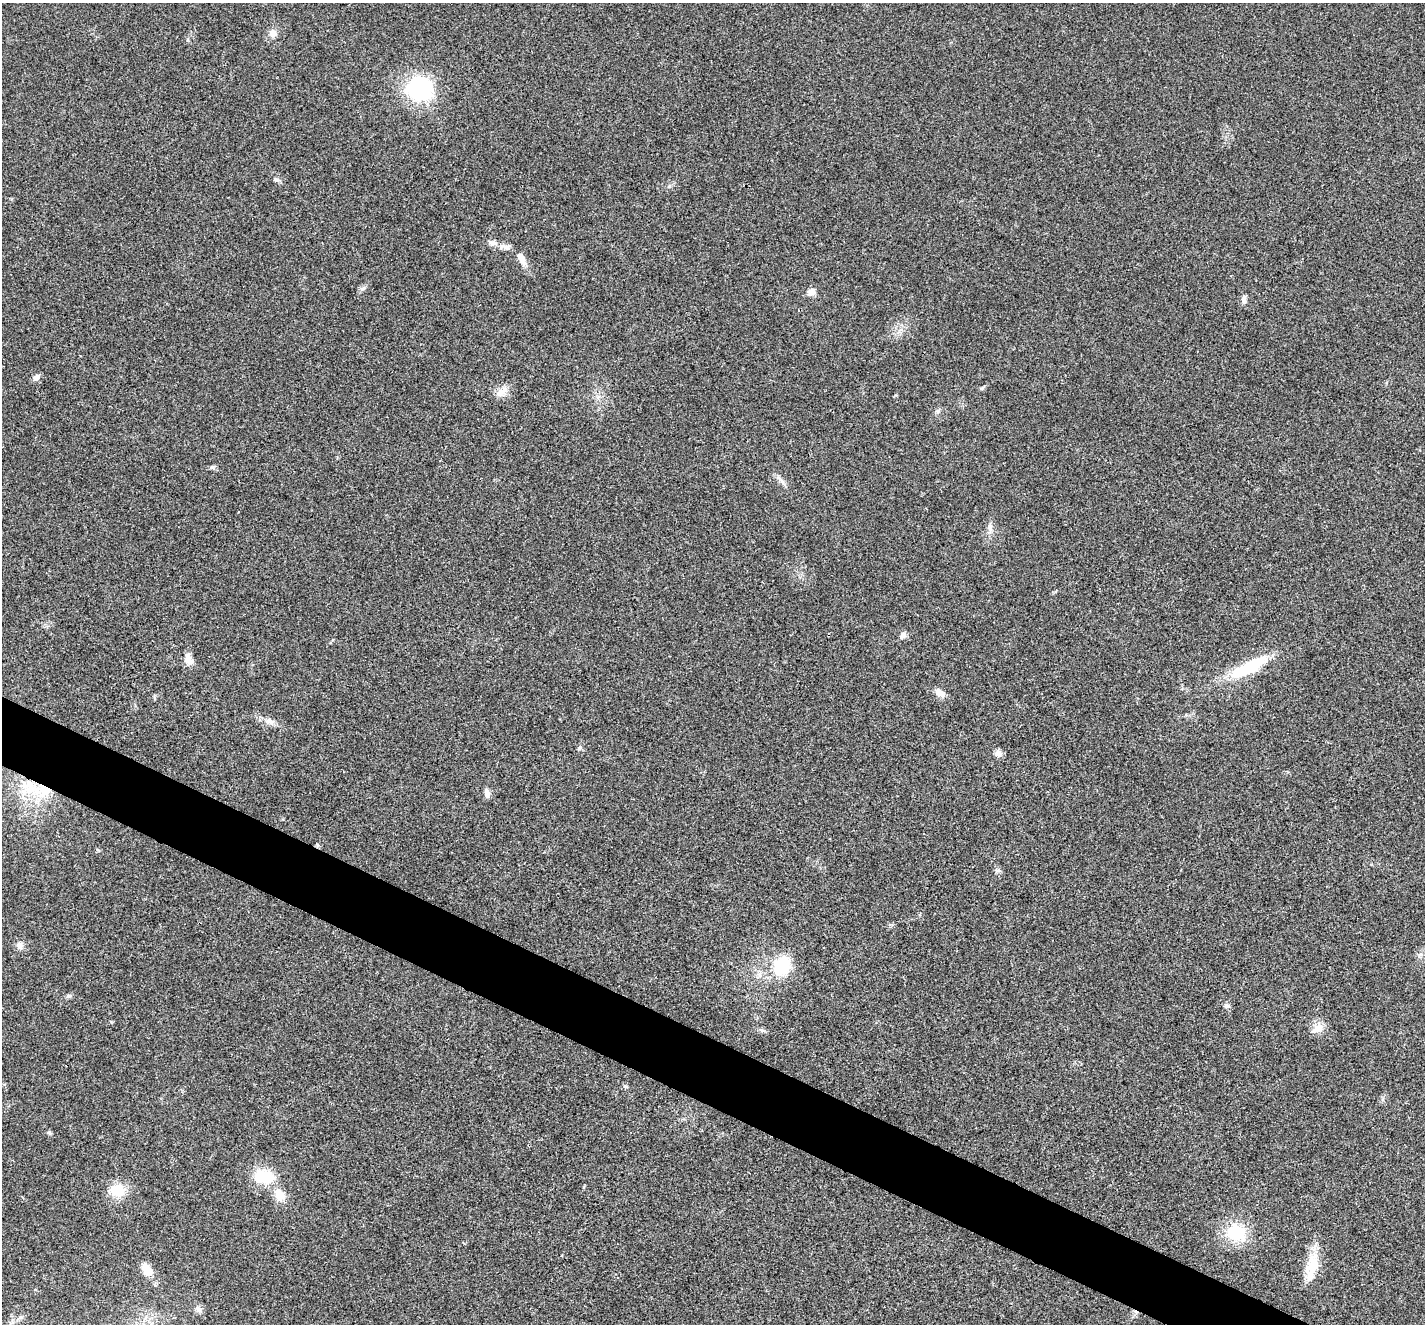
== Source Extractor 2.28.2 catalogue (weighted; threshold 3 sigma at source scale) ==
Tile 6 of 4 x 4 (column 2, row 2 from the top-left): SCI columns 1431-2853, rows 2925-4246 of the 5702 x 5713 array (HDU 1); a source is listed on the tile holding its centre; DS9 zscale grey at full resolution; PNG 1427 x 1326 px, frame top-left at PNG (2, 3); no overlay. Shown black and unused: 4% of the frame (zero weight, under 3 of 4 exposures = <1% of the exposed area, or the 3 px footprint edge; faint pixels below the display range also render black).
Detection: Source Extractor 2.28.2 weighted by HDU 2 'WHT'; one run over the whole footprint, this tile lists its part. Background 0.0186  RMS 0.0049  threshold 0.0223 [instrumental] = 3 sigma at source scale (4.5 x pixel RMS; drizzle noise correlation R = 1.50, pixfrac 1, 0.05/0.05 arcsec/px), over >= 5 px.
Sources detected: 38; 2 inside a brighter listed object's ellipse — not listed separately; the other 36 listed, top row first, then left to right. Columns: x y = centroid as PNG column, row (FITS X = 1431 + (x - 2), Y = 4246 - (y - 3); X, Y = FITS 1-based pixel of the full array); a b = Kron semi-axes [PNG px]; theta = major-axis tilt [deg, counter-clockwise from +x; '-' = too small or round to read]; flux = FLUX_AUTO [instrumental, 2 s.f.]
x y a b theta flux
273 33 10 9 - 2.7
419 88 30 27 -24 41
277 180 8 5 -7 1.1
492 243 11 6 -1 1.9
507 247 9 7 -2 1.9
521 258 18 8 -64 3.6
811 292 9 8 - 2.5
1244 299 11 6 -90 1.9
37 377 9 6 64 1.7
982 388 6 4 45 0.7
502 392 19 8 33 3.8
938 411 7 4 89 0.91
782 481 8 5 -46 1.5
990 528 14 5 -82 2.2
903 635 8 6 58 1.9
189 661 13 8 -33 3.3
1249 667 44 13 26 25
940 693 13 7 -29 3.5
270 721 13 7 -17 2.7
580 747 6 5 - 0.94
998 753 9 8 - 2.2
31 788 31 18 -21 20
487 793 11 6 -82 2
997 870 7 4 18 0.82
20 946 10 8 -76 2.1
782 966 25 20 70 19
1226 1006 7 6 - 1.2
1318 1028 19 9 31 4
264 1177 26 16 -4 15
117 1191 16 14 -3 11
279 1195 18 12 -58 7.2
1236 1233 16 14 -24 21
1312 1265 28 16 69 12
147 1269 16 10 -56 5.5
198 1309 10 6 -44 1.6
21 1317 7 4 18 0.94
Unlisted compact peaks at least as high as the median listed source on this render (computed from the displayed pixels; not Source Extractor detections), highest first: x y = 68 996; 49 1133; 362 289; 211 467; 98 850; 625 1086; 669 186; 895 395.